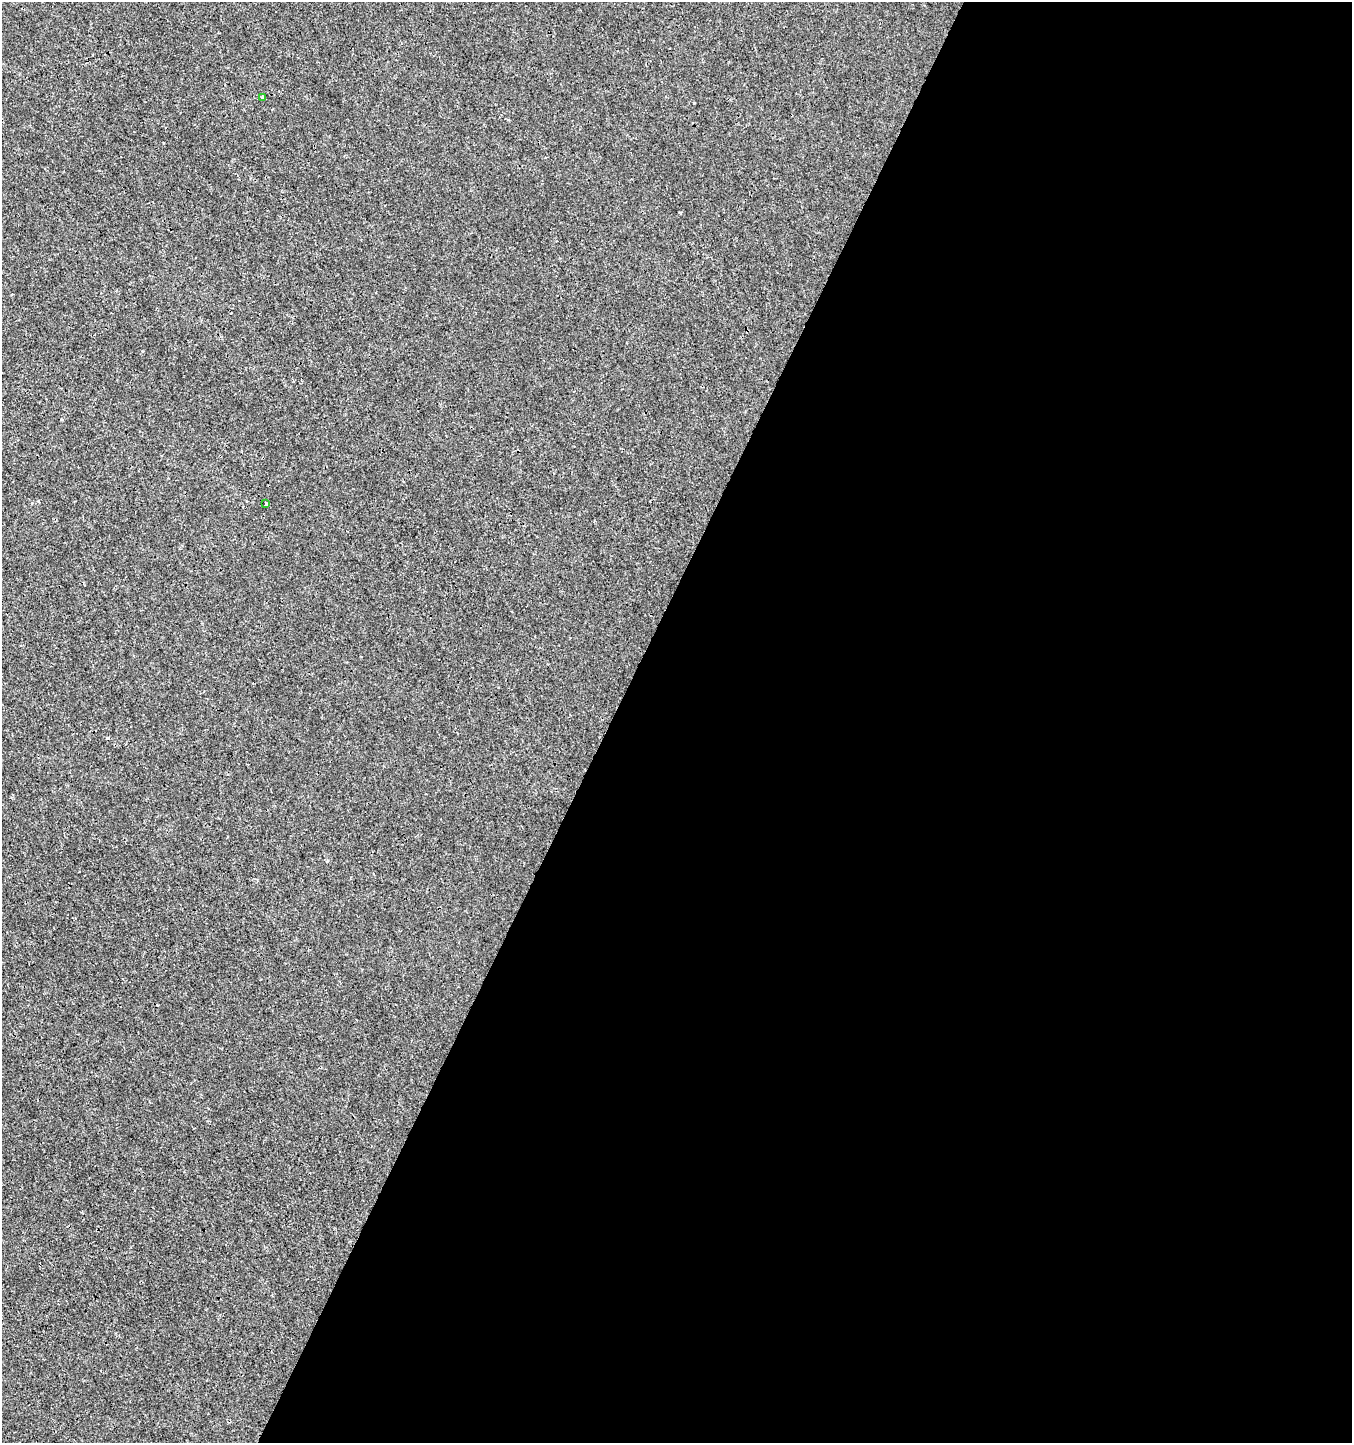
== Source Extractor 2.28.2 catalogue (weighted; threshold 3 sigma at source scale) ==
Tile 12 of 4 x 4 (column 4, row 3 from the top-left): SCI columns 4251-5600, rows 1448-2888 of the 5865 x 5770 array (HDU 1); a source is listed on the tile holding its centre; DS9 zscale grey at full resolution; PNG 1354 x 1445 px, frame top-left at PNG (2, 2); each listed source drawn as its Kron ellipse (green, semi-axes under 4 px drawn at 4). Shown black and unused: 55% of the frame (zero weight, under 3 of 4 exposures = <1% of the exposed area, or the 3 px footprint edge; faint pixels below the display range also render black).
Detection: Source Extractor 2.28.2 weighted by HDU 2 'WHT'; one run over the whole footprint, this tile lists its part. Background 8.52e-04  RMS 0.0013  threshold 0.00604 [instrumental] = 3 sigma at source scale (4.5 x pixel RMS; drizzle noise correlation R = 1.50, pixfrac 1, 0.0396/0.0396 arcsec/px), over >= 5 px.
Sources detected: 4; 2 cosmic-ray / hot-pixel residue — neither listed nor drawn; the other 2 listed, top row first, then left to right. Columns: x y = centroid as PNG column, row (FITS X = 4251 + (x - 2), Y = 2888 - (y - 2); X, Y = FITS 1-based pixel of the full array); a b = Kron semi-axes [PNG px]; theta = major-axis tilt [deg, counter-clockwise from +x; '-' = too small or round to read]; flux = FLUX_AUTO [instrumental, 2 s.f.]
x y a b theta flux
262 97 3 3 - 0.35
266 504 3 3 - 0.3